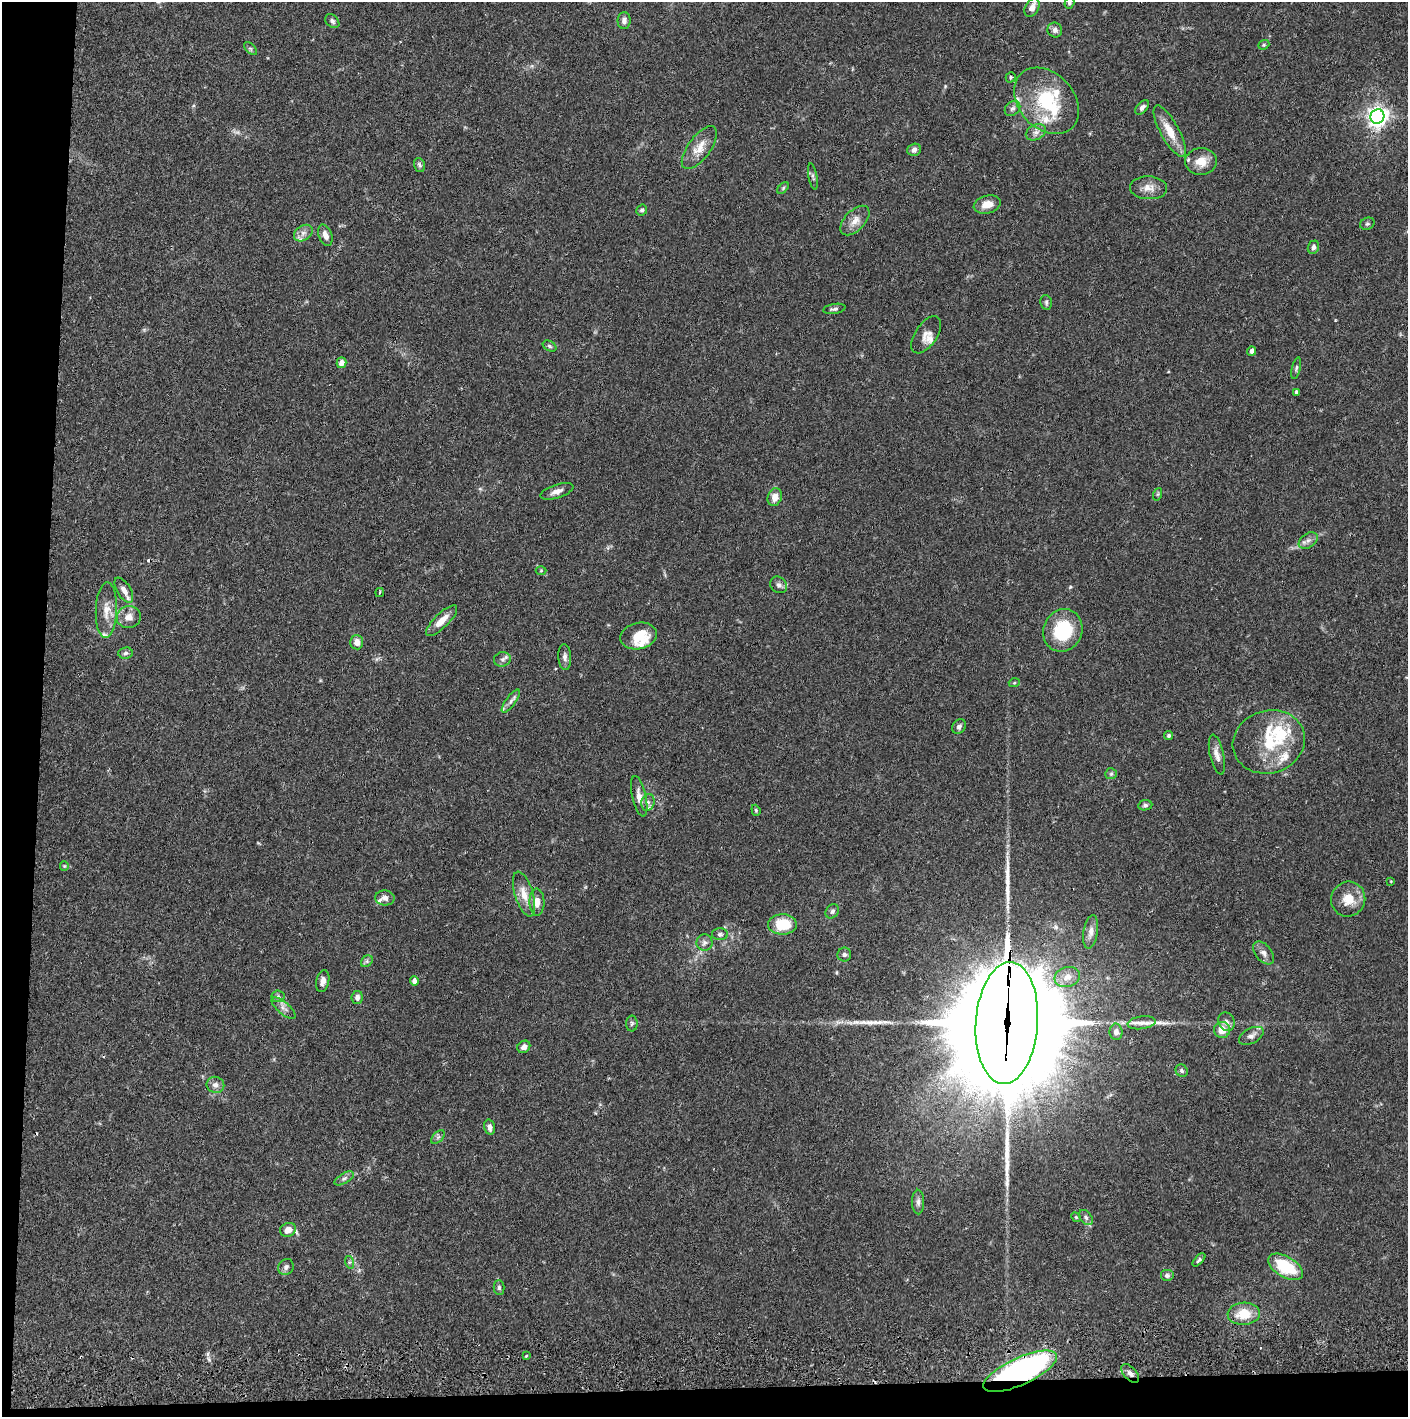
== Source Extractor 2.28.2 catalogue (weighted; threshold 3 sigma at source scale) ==
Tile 7 of 3 x 3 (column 1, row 3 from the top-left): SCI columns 4-1409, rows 57-1471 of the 4227 x 4358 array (HDU 1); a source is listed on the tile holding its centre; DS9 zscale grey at full resolution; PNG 1410 x 1419 px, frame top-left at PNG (2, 2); each listed source drawn as its Kron ellipse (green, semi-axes under 4 px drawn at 4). Shown black and unused: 5% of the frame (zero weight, under 2 of 3 exposures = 3% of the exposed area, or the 3 px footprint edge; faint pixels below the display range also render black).
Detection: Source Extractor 2.28.2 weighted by HDU 2 'WHT'; one run over the whole footprint, this tile lists its part. Background 0.068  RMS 0.0048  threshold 0.0218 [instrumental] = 3 sigma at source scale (4.5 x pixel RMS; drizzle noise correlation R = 1.50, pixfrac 1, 0.05/0.05 arcsec/px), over >= 5 px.
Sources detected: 133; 1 too faint to see at this stretch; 3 cosmic-ray / hot-pixel residue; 4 long thin detections or spike segments (spike, bleed or trail) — neither listed nor drawn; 14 inside a brighter listed object's ellipse — not listed separately; the other 111 listed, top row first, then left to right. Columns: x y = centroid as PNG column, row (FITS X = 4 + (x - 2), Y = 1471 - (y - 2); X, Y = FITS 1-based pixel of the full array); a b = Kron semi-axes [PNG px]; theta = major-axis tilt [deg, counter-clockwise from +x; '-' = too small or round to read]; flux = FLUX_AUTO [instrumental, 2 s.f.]
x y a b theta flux
1069 3 6 5 - 0.89
1032 8 10 6 61 3.8
332 21 8 6 -44 1.2
624 21 8 6 89 2
1055 30 7 7 - 2
1264 45 6 4 20 0.68
250 49 8 4 -45 0.86
1011 77 5 4 - 0.81
1046 101 37 27 -48 31
1142 107 8 5 47 1.7
1013 108 8 6 42 1.5
1377 117 7 7 - 260
1170 131 29 9 -61 8.9
1036 132 11 7 26 2.4
699 148 25 11 54 7.1
914 150 7 6 - 1.7
1201 161 16 13 2 6.7
419 165 7 5 -70 1.1
813 176 13 4 -79 1.1
783 188 7 4 46 0.69
1149 188 18 11 -3 4.7
987 204 14 9 14 5.2
642 210 5 5 - 1.1
855 221 18 10 46 4.7
1367 224 7 6 - 1
303 233 10 7 34 2.3
325 235 11 6 -70 3.1
1313 247 7 5 69 1.6
1046 302 7 5 -78 1
834 309 11 5 9 1.3
926 335 21 11 56 4
550 346 7 5 -28 1
1252 351 4 4 - 1.9
341 363 5 4 - 3.4
1296 368 11 4 77 1.1
1296 392 4 3 - 1
557 491 17 6 18 2.9
1158 494 6 4 71 0.64
775 497 9 7 70 4.3
1308 540 10 7 36 2.2
541 571 5 3 - 0.47
779 585 9 7 -39 1.8
124 590 14 6 -59 3.6
379 592 4 2 - 0.53
106 610 28 10 88 6.6
129 617 12 11 - 4.2
442 621 20 7 44 5.7
1063 630 22 19 68 24
639 636 18 13 13 10
357 642 7 6 - 3.6
125 653 7 5 5 1.1
565 657 13 6 -87 2.1
502 659 8 7 - 1.6
1014 683 5 3 - 0.5
511 701 14 5 53 1.9
959 727 8 6 46 1.5
1169 736 5 4 - 0.9
1269 742 36 31 17 26
1217 755 20 7 -77 3.4
1111 774 6 5 - 0.86
639 796 21 7 -77 4
648 802 8 6 74 1.8
1145 805 7 5 8 1
756 810 6 4 -70 0.66
64 866 5 4 - 0.5
1391 881 3 2 - 0.35
524 894 23 9 -73 6.4
385 898 9 7 -5 2.5
1348 899 17 17 - 8.4
537 902 13 7 -89 3.9
832 911 7 6 - 1.4
782 924 14 10 1 15
1091 932 17 7 81 3
720 934 8 6 0 1.1
704 943 8 8 - 1.8
1264 953 13 8 -52 2.5
844 955 7 7 - 1.3
367 961 6 5 - 1.1
1067 977 13 10 16 4.6
323 981 11 6 78 2.5
414 981 4 4 - 2.4
278 996 6 6 - 1.2
357 998 7 5 81 2
284 1008 15 6 -40 2.5
1226 1022 10 7 -63 2
632 1023 8 5 88 1.1
1007 1023 61 31 86 21000
1142 1023 14 6 7 3
1222 1030 8 8 - 6.4
1116 1032 8 6 -89 1.8
1251 1036 13 7 28 2.3
524 1047 7 5 38 2.3
1182 1071 6 5 - 0.99
215 1085 9 8 - 2.3
489 1127 8 5 -77 1.8
438 1137 8 5 45 1.1
344 1178 11 5 30 1.4
918 1202 12 6 -90 1.8
1076 1217 5 4 - 0.57
1086 1217 8 6 -52 1.3
288 1230 8 7 - 4.1
1199 1260 8 4 46 1
349 1262 6 4 -72 0.76
286 1267 8 7 - 1.6
1286 1267 19 10 -31 22
1167 1275 7 6 - 1.3
499 1288 7 5 -89 0.98
1244 1314 16 11 4 11
526 1356 3 3 - 0.69
1020 1371 40 13 25 170
1130 1374 11 6 -48 2.1
Overlapping masked pixels (flux is a lower limit): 3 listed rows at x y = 1007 1023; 1020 1371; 1130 1374
Isophote crosses this tile's border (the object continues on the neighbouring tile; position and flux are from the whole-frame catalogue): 1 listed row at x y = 1069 3